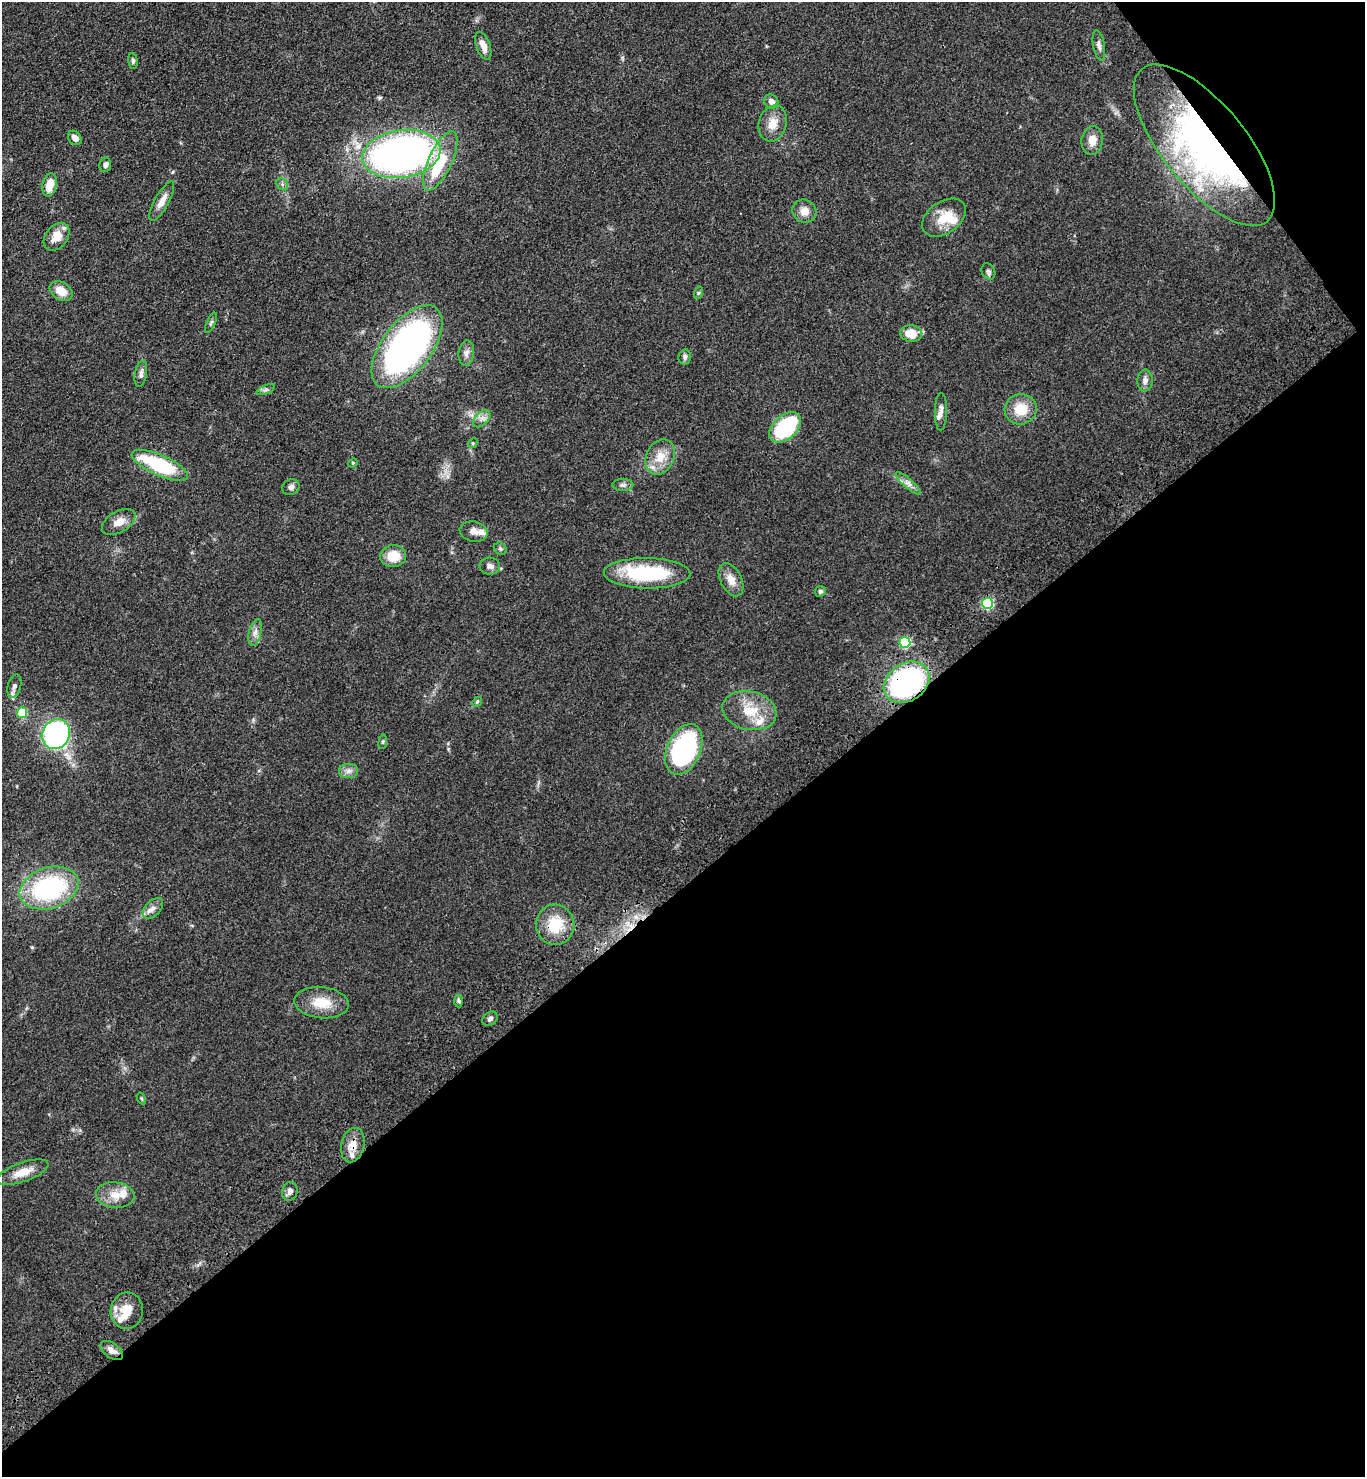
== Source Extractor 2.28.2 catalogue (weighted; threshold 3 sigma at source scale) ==
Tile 12 of 4 x 4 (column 4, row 3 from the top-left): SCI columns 4460-5822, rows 1569-3043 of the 6055 x 6086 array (HDU 1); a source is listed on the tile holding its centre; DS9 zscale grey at full resolution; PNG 1367 x 1479 px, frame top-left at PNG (2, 2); each listed source drawn as its Kron ellipse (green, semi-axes under 4 px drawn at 4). Shown black and unused: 42% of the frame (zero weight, under 3 of 4 exposures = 6% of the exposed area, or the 3 px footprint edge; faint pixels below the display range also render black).
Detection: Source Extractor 2.28.2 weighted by HDU 2 'WHT'; one run over the whole footprint, this tile lists its part. Background 0.0995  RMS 0.0068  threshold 0.0306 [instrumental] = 3 sigma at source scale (4.5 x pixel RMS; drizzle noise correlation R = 1.50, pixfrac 1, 0.05/0.05 arcsec/px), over >= 5 px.
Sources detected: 81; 9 inside a brighter listed object's ellipse — not listed separately; the other 72 listed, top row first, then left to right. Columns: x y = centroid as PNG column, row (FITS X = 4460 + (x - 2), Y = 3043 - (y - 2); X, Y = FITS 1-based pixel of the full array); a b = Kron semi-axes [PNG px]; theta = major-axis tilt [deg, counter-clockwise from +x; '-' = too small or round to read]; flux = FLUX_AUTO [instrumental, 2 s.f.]
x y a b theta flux
1099 45 15 5 -80 2.9
483 46 15 7 -70 6.4
133 61 8 4 -85 1.4
771 101 7 6 - 3.8
773 123 18 14 74 9.5
75 138 8 6 -51 4.6
1092 140 14 10 82 6.7
1204 145 99 41 -51 280
401 154 39 24 8 340
440 161 32 11 65 36
105 165 7 6 - 2.5
282 184 7 5 -48 1.5
50 185 11 7 79 11
162 201 22 7 61 6.4
804 211 12 11 - 6.3
944 218 24 16 35 14
56 237 15 11 52 10
988 272 8 6 -64 1.8
61 291 12 8 -33 8.7
698 293 6 4 71 0.93
211 323 11 4 65 1.3
911 333 11 8 -8 13
407 347 48 24 53 240
466 353 13 7 83 3.6
685 357 7 6 - 2.1
141 374 13 6 79 2.8
1145 381 11 7 86 3.6
266 390 10 3 21 1.4
1021 409 16 15 - 16
941 412 19 6 89 3.5
482 419 10 6 45 3.4
785 427 18 11 41 68
473 443 5 4 - 0.79
660 457 18 14 64 12
353 463 5 4 - 0.76
160 465 30 10 -24 53
908 483 16 4 -41 3.4
623 485 10 6 0 2.2
291 487 9 7 31 2.4
119 522 18 10 31 6.9
474 531 14 10 -12 5.2
500 549 7 5 -43 1.3
393 556 13 11 6 14
490 566 10 8 -4 3.1
647 573 43 15 -1 55
731 580 18 10 -63 7
820 591 5 5 - 1.6
987 603 5 5 - 73
255 633 14 6 77 3.6
905 642 5 5 - 57
907 682 24 19 34 140
14 686 12 6 75 3
477 702 5 4 - 0.95
749 711 27 19 -13 21
22 713 5 5 - 29
56 734 15 13 62 200
383 742 7 4 82 0.98
684 749 27 16 67 130
348 771 9 7 1 3.2
49 888 30 20 18 96
153 908 12 7 46 3.9
555 925 20 19 - 22
459 1001 6 4 -87 1.3
322 1003 27 15 -6 16
490 1019 8 6 36 2.1
141 1098 6 4 -59 0.87
353 1145 17 11 76 8.3
23 1172 27 9 19 11
290 1191 9 7 75 2.9
115 1195 19 13 -6 10
127 1311 18 16 81 13
112 1350 13 7 -35 4.6
Overlapping masked pixels (flux is a lower limit): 3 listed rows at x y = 1204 145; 907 682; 353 1145